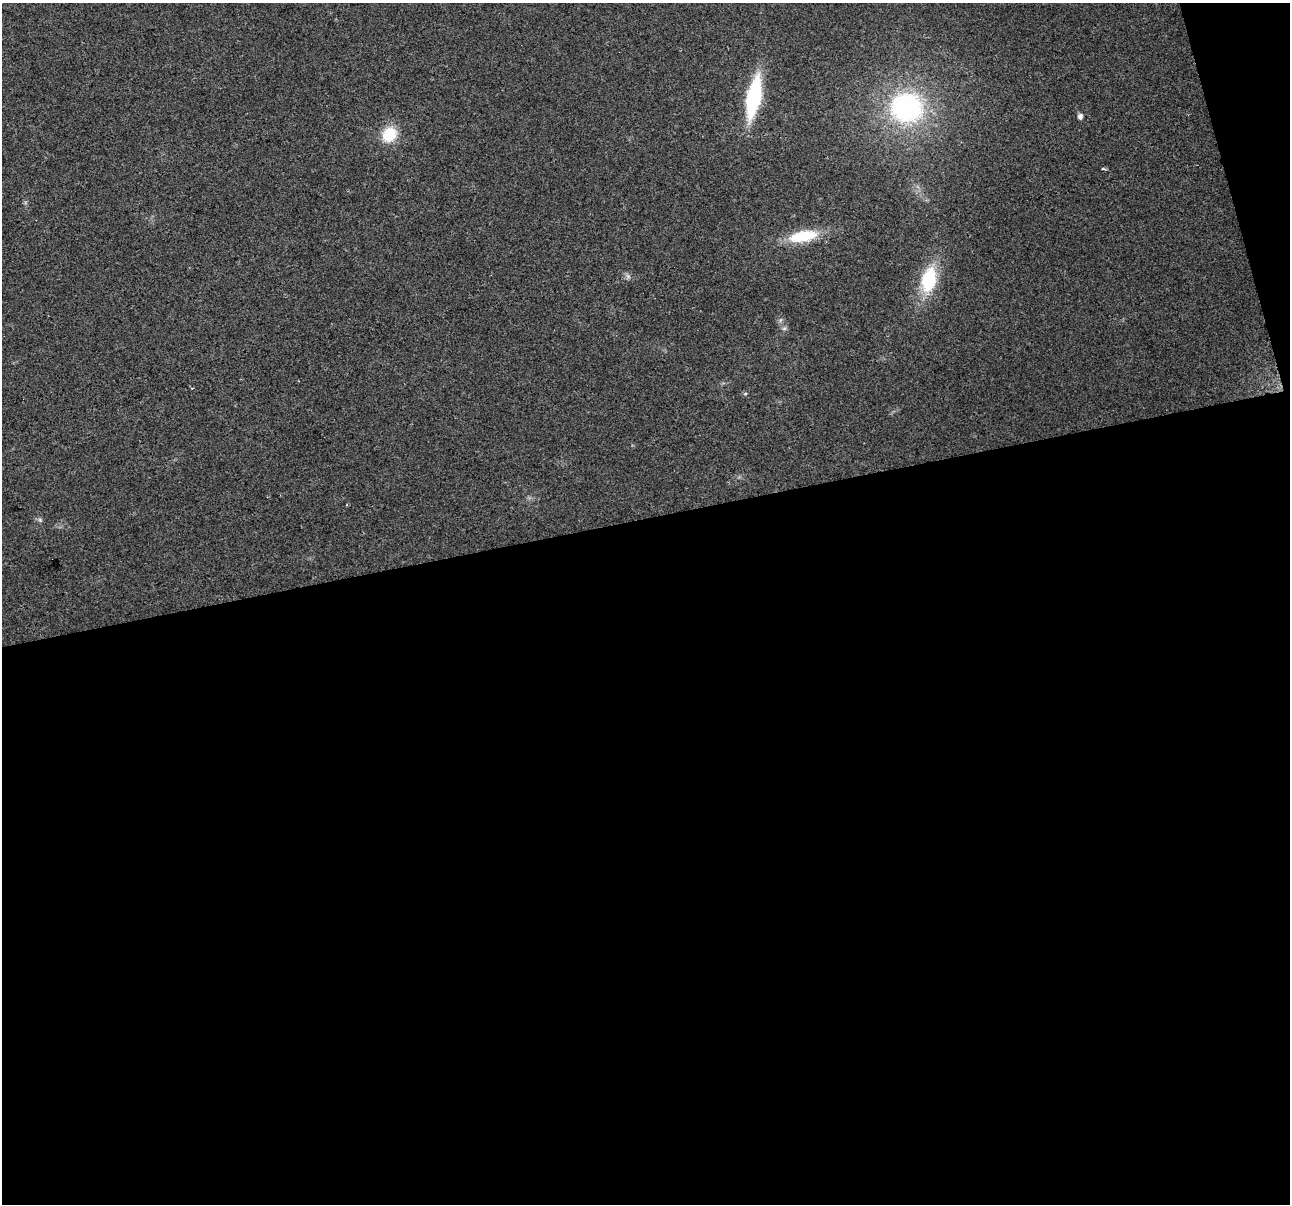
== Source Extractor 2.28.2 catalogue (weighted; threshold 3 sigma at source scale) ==
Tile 16 of 4 x 4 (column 4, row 4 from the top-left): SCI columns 3863-5150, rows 96-1297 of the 5150 x 4949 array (HDU 1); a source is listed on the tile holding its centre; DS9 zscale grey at full resolution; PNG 1292 x 1206 px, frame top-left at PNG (2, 3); no overlay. Shown black and unused: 59% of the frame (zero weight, under 2 of 3 exposures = <1% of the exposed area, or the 3 px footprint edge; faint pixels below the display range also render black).
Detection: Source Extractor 2.28.2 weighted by HDU 2 'WHT'; one run over the whole footprint, this tile lists its part. Background 0.0568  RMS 0.0076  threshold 0.0341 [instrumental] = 3 sigma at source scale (4.5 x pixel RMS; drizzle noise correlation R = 1.50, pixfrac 1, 0.0396/0.0396 arcsec/px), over >= 5 px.
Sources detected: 10; all 10 listed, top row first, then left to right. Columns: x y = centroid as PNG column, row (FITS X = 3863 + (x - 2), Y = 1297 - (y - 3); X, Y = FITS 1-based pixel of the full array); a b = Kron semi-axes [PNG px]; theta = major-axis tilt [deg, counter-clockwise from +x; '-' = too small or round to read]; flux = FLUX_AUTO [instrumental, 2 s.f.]
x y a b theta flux
754 97 35 12 79 81
907 107 31 29 -3 130
1080 116 8 6 -75 2.2
389 134 18 16 50 22
1103 169 5 3 - 0.91
803 236 32 12 11 31
929 280 30 17 78 42
784 328 7 4 1 1.4
745 394 5 3 - 0.84
40 520 6 5 - 1.4